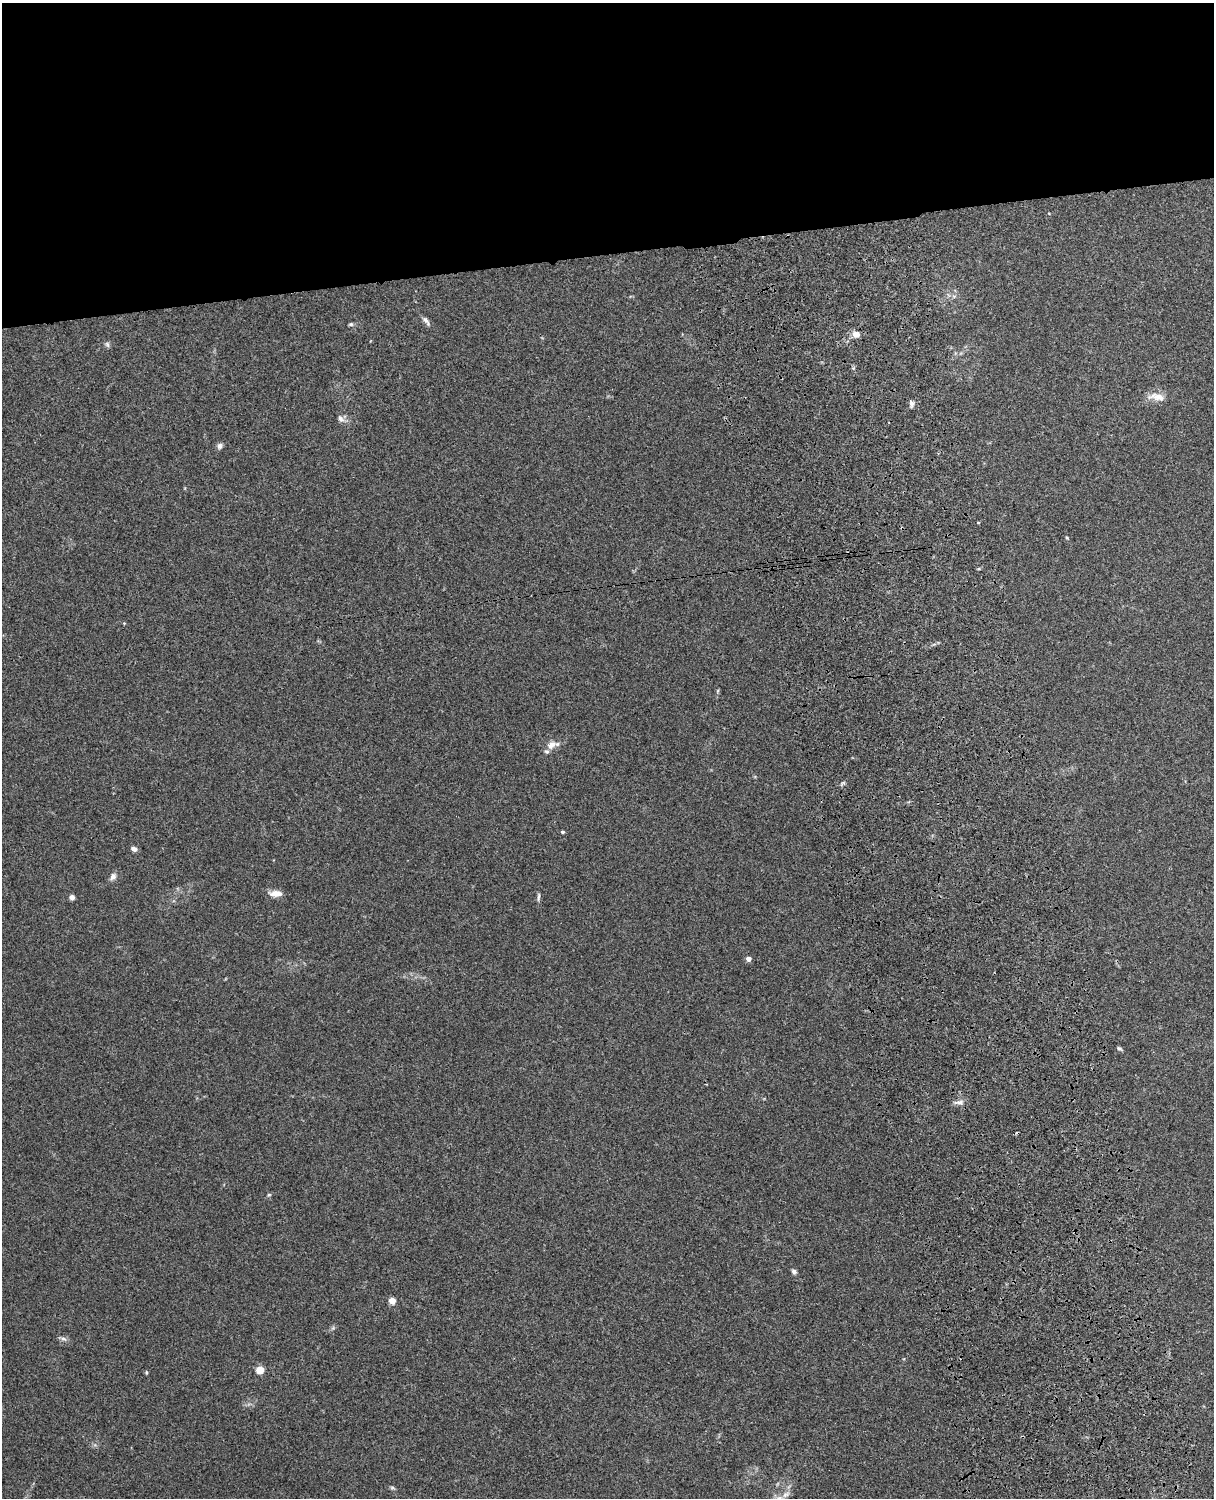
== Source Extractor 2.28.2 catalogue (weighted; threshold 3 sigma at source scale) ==
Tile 2 of 4 x 3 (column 2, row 1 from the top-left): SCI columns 1332-2543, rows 3157-4652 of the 5089 x 4928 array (HDU 1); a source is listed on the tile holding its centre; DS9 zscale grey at full resolution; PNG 1216 x 1500 px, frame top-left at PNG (2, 3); no overlay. Shown black and unused: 17% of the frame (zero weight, under 3 of 4 exposures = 6% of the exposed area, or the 3 px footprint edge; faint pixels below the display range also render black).
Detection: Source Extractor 2.28.2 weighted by HDU 2 'WHT'; one run over the whole footprint, this tile lists its part. Background 0.134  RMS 0.0069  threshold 0.0312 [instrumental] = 3 sigma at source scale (4.5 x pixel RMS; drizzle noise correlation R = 1.50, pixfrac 1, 0.05/0.05 arcsec/px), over >= 5 px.
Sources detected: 31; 2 inside a brighter listed object's ellipse — not listed separately; the other 29 listed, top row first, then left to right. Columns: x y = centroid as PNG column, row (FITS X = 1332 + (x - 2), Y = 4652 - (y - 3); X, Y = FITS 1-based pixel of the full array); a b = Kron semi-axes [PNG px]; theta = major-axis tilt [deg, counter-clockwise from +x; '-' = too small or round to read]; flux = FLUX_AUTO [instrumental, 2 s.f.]
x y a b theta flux
426 321 14 5 -53 2.5
351 324 6 4 13 1
856 334 9 8 - 4.8
107 344 8 6 -63 1.5
1157 397 24 9 -6 7.5
912 404 9 5 -86 1.8
341 419 10 7 -50 2.7
219 446 8 6 79 2
978 522 4 3 - 0.67
1067 538 4 3 - 0.64
717 691 6 3 70 0.76
551 745 14 9 39 5
562 832 4 3 - 1.2
134 849 6 5 - 3.1
113 876 9 7 65 2.8
275 893 15 7 2 5.9
72 897 5 5 - 2.4
538 897 12 3 87 1.5
748 959 4 4 - 4.3
1119 1048 7 4 -27 1.2
959 1102 11 6 8 2.8
269 1195 5 4 - 0.94
794 1272 6 5 - 1.9
392 1301 4 4 - 12
63 1339 9 6 -25 2.1
260 1370 5 4 - 19
146 1372 5 3 - 0.66
392 1488 7 4 -1 1
779 1498 10 7 12 3.2
Isophote crosses this tile's border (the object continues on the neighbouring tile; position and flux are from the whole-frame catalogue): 1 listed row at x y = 779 1498